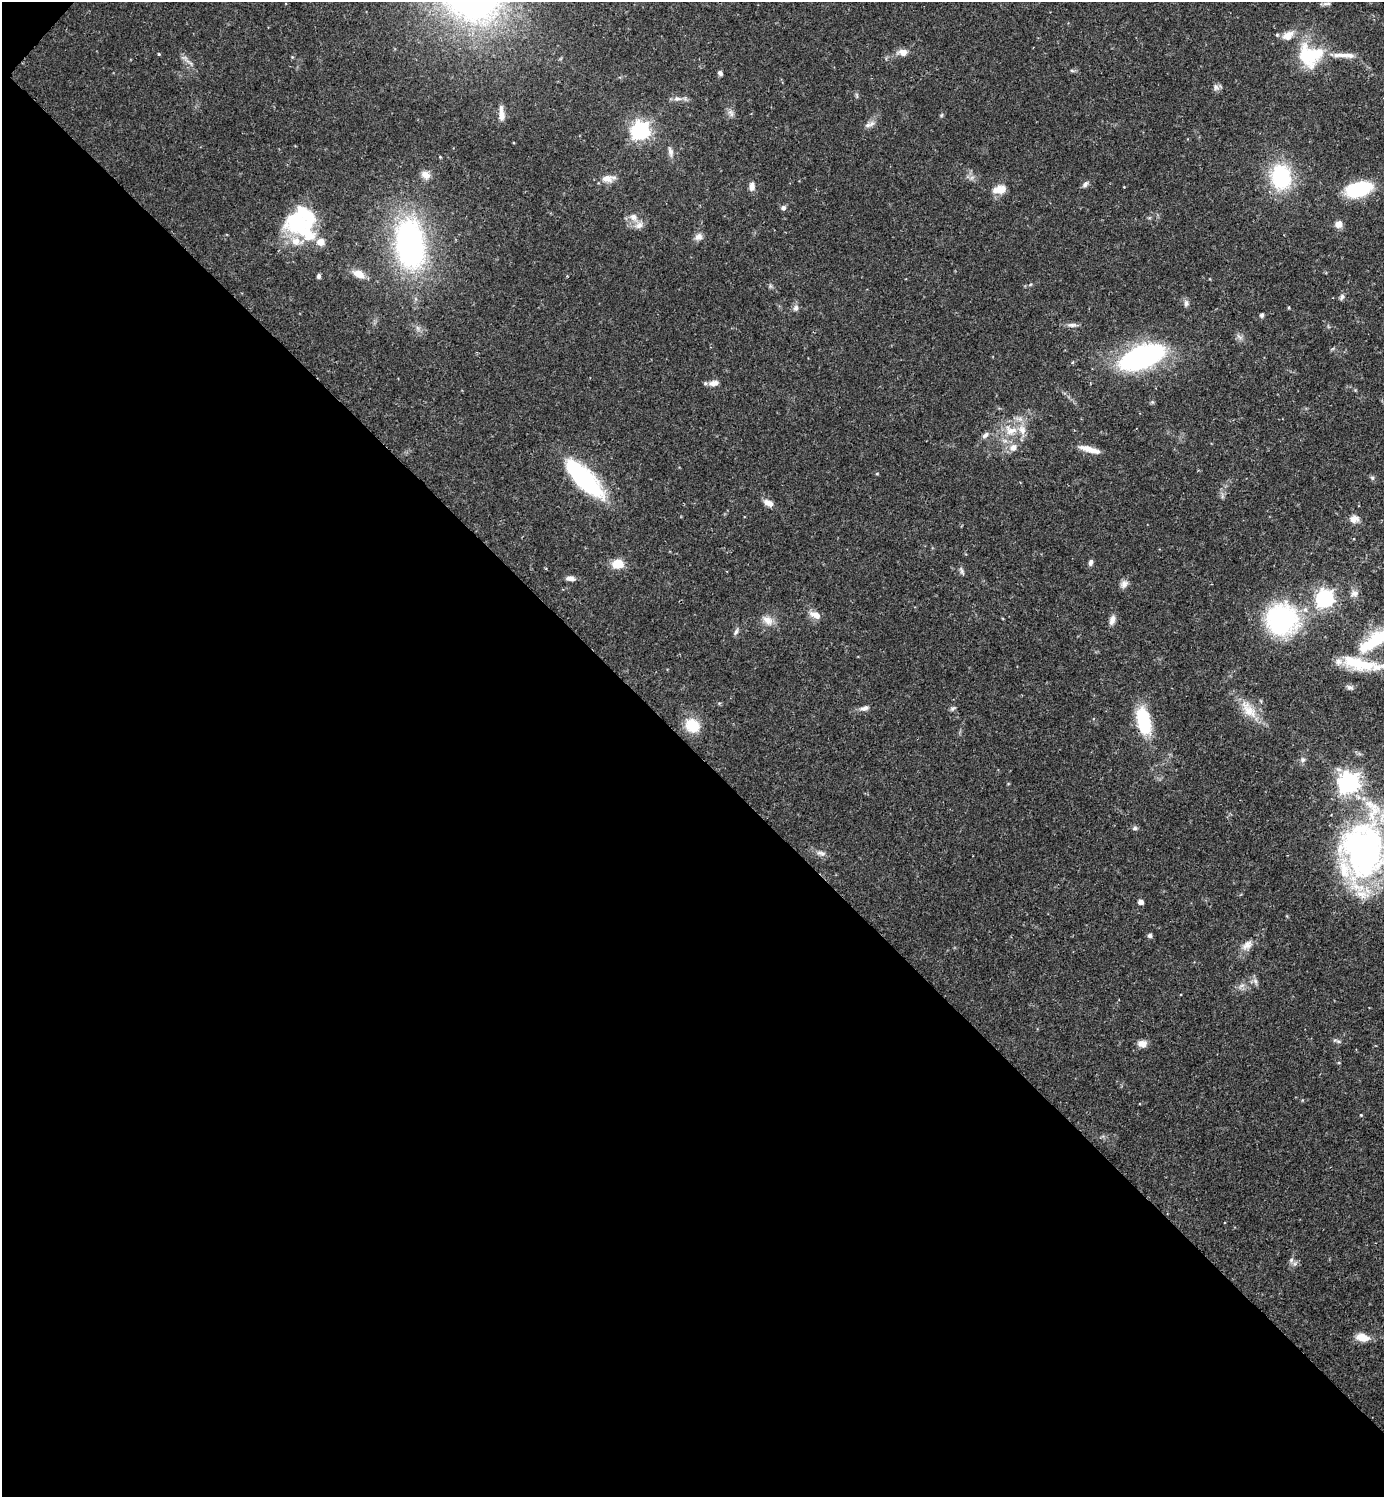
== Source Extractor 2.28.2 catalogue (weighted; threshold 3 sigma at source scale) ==
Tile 9 of 4 x 4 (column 1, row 3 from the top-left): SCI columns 156-1537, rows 1497-2991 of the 5983 x 5982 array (HDU 1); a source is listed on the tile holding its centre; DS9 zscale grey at full resolution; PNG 1386 x 1499 px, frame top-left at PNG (2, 2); no overlay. Shown black and unused: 50% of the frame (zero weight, under 2 of 3 exposures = <1% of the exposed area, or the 3 px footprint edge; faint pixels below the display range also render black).
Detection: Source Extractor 2.28.2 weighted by HDU 2 'WHT'; one run over the whole footprint, this tile lists its part. Background 0.0719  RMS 0.0042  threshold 0.0191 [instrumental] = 3 sigma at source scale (4.5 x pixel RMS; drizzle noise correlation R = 1.50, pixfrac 1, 0.05/0.05 arcsec/px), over >= 5 px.
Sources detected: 103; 4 inside a brighter object's white glare — not listed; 10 inside a brighter listed object's ellipse — not listed separately; the other 89 listed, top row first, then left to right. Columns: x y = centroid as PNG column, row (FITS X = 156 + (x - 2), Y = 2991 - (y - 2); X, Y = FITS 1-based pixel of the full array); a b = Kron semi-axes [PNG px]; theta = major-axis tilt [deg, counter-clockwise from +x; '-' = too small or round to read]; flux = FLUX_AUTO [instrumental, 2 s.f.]
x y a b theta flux
1327 4 13 4 0 1.1
1277 35 5 5 - 0.66
903 52 13 9 -6 3
159 54 4 3 - 0.39
1344 55 36 6 -2 5
1308 56 32 26 -49 25
190 63 14 2 -41 1.2
1072 71 6 4 -20 0.58
720 73 5 4 - 1.4
1216 87 10 7 -61 1.6
677 98 11 7 -7 2.1
731 113 12 6 -62 1.7
501 115 17 7 -88 3.3
941 115 5 5 - 0.56
868 125 10 6 9 1.7
640 131 7 7 - 170
670 152 13 6 -78 2.1
426 175 12 9 -38 3
972 177 7 4 19 1.1
1281 177 22 17 -82 37
607 179 15 10 -6 4
1085 184 9 6 45 1.3
752 186 10 7 -87 2.4
1124 187 3 2 - 0.29
999 189 18 10 12 5.1
1359 189 26 14 17 27
783 208 7 6 - 1.3
633 217 11 10 - 3.3
1338 224 8 7 - 3.1
297 226 36 23 6 24
698 237 10 8 33 2.3
321 242 10 10 - 3.8
410 244 55 31 -82 110
359 274 13 8 -29 5.7
319 276 5 4 - 1.1
1342 297 8 6 71 1.1
1186 303 9 6 -83 1.5
796 308 9 7 72 1.5
1262 315 6 5 - 0.82
1072 325 14 5 0 1.7
418 328 7 4 -70 1
1239 337 12 4 -40 1.3
1142 357 36 17 22 110
714 383 14 8 9 2.6
1011 430 18 13 -7 8.2
985 435 11 6 45 1.6
1013 447 11 9 53 3
1089 449 25 6 -15 5
877 474 5 3 - 0.38
583 478 43 15 -46 62
1372 478 7 5 -46 0.82
768 503 12 7 -27 3.1
1354 519 13 10 6 3.1
1090 562 8 5 74 1.3
618 564 10 8 6 9.3
962 571 12 4 -66 1.1
570 578 11 6 -3 2.1
1124 584 11 9 61 2.1
1354 593 10 9 - 2.2
1324 598 7 7 - 170
815 615 18 8 -24 3.4
768 620 17 10 -37 4
1112 620 13 7 71 2.5
1282 620 22 22 - 84
736 632 10 4 66 1.1
1378 638 59 17 33 33
1377 667 32 13 1 11
1350 687 10 6 -25 1.3
864 708 13 6 15 2
952 708 8 5 31 0.86
1249 710 30 14 -50 9.1
1144 721 31 15 -77 22
692 725 13 11 -39 14
1303 760 7 6 - 1.1
1348 783 8 7 - 280
1008 784 5 3 - 0.36
1135 828 7 5 14 0.96
1365 849 81 51 85 140
821 853 14 6 -11 1.9
1141 902 5 4 - 2.4
1150 936 6 6 - 1
1247 945 15 9 34 3.5
1255 981 9 6 -71 1.5
1242 985 7 4 19 1.1
1338 1041 8 5 -31 0.94
1142 1043 10 8 -8 3.1
1361 1115 4 4 - 0.38
1291 1260 7 5 49 1
1362 1337 16 9 -10 5.1
Isophote crosses this tile's border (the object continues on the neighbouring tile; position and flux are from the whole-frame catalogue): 2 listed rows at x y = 1378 638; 1365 849